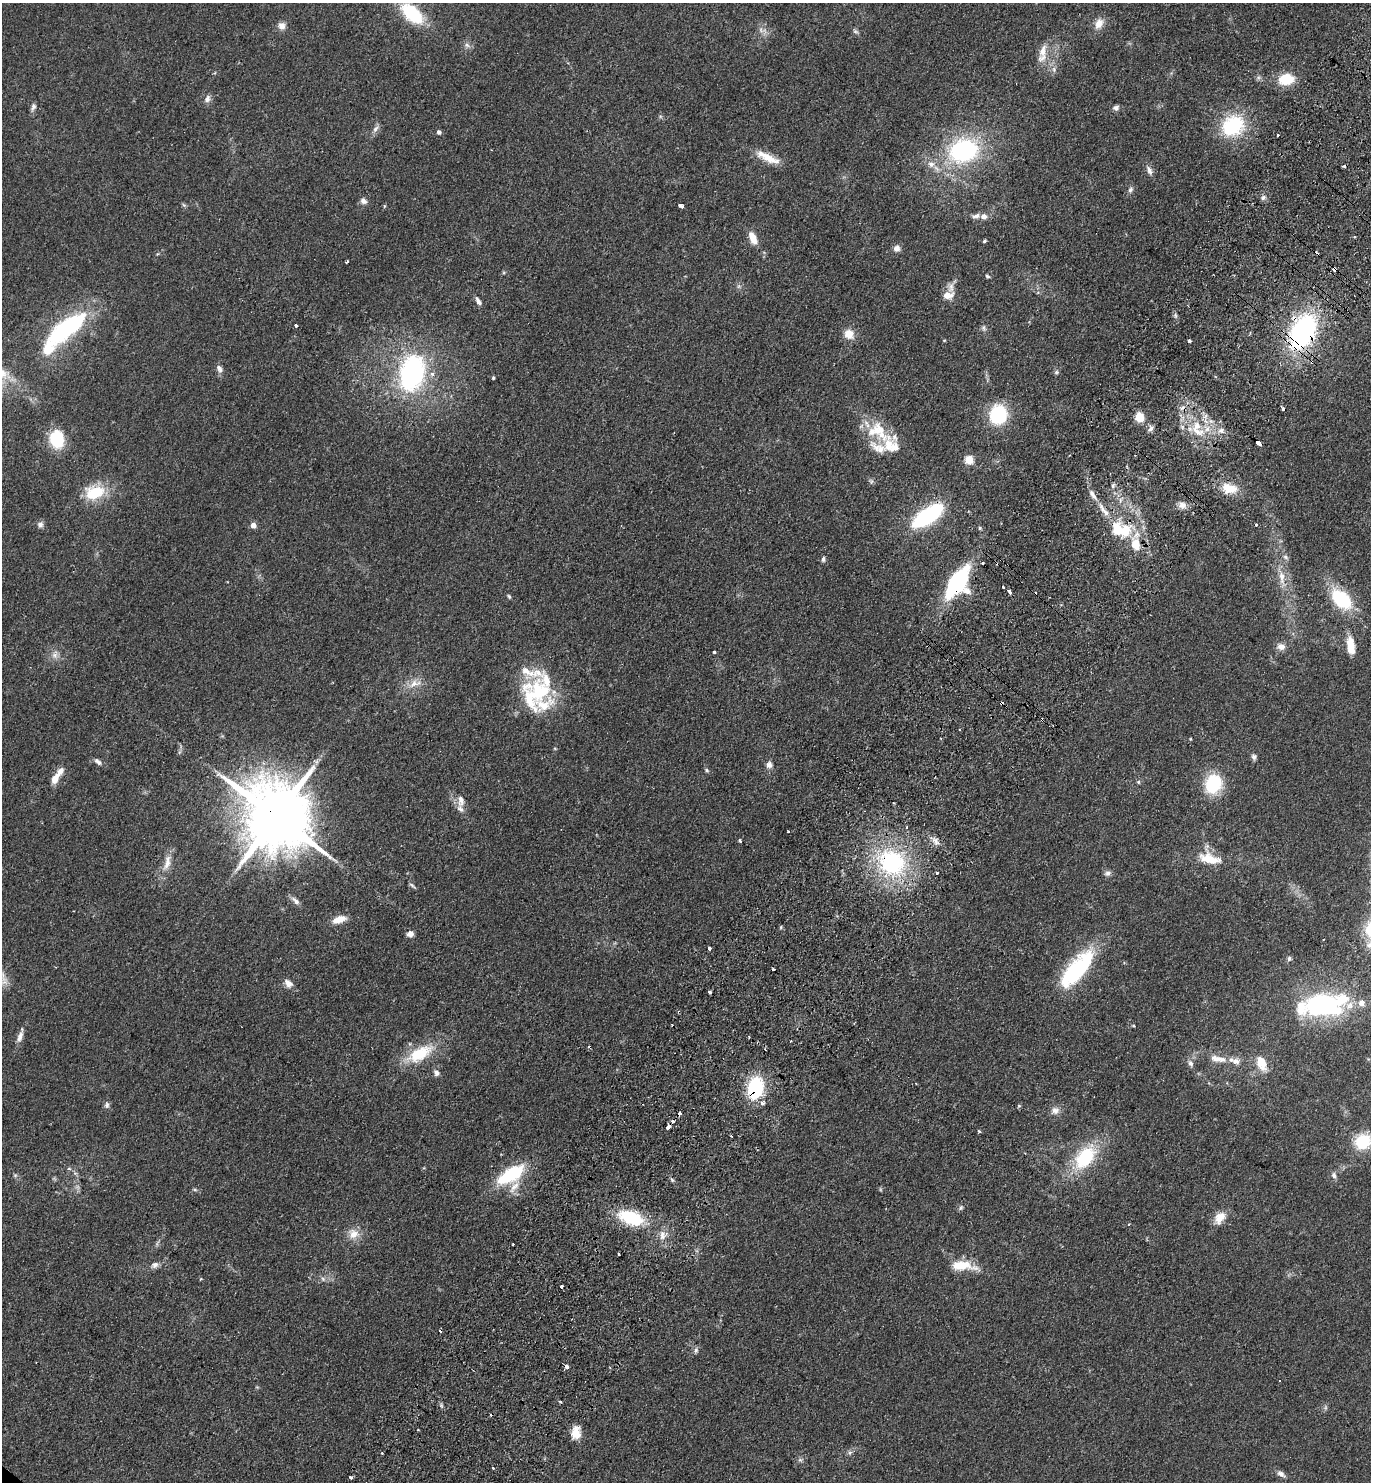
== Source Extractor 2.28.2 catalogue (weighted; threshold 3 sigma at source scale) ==
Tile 10 of 4 x 4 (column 2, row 3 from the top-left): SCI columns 1571-2939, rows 1517-2996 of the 6020 x 5993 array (HDU 1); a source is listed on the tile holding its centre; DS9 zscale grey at full resolution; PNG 1373 x 1484 px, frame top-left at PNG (2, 3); no overlay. Shown black and unused: <1% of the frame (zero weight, under 2 of 3 exposures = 3% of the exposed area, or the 3 px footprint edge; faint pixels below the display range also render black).
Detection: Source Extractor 2.28.2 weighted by HDU 2 'WHT'; one run over the whole footprint, this tile lists its part. Background 0.0949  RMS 0.009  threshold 0.0403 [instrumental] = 3 sigma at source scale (4.5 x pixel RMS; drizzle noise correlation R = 1.50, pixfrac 1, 0.05/0.05 arcsec/px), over >= 5 px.
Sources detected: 198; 3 inside a brighter object's white glare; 15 cosmic-ray / hot-pixel residue — not listed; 21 inside a brighter listed object's ellipse — not listed separately; the other 159 listed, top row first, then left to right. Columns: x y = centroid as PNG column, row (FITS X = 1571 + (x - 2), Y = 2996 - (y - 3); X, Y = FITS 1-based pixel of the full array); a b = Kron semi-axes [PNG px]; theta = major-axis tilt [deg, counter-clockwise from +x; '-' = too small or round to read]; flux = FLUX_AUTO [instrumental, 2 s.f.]
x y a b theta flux
412 13 27 14 -41 46
1099 24 14 10 62 8.2
282 26 9 8 - 5.3
761 30 8 4 -89 2.4
855 31 7 5 -18 1.8
467 45 7 6 - 2.6
1043 51 20 10 77 10
1054 69 8 4 90 2.2
1286 79 15 11 7 25
207 99 11 8 67 3.8
33 107 9 6 71 2.7
1116 108 8 6 23 2.7
1233 126 26 21 35 56
375 129 11 6 55 3.5
439 132 5 5 - 2.3
1278 134 3 3 - 3.4
963 150 29 22 20 110
768 158 30 10 -23 16
931 164 10 8 -3 5.7
1149 170 14 7 -65 4
1130 190 8 6 59 2.6
1263 197 7 5 50 2.3
363 201 9 7 -24 3.6
184 205 6 5 - 1.3
681 206 5 3 - 4.5
976 216 12 6 16 3.7
984 216 7 7 - 4.7
753 238 16 8 -66 10
984 241 5 3 - 1.2
897 248 7 6 - 5.2
347 262 4 2 - 1.3
1334 269 4 3 - 30
987 276 6 5 - 1.3
948 295 14 9 7 7.8
478 301 10 5 -55 3.4
1175 315 6 4 -72 1.7
296 325 3 3 - 8.9
984 328 7 4 -89 1.7
66 329 44 15 38 120
1303 332 37 23 61 140
849 334 11 10 - 11
944 341 4 3 - 0.74
1312 362 4 4 - 1.5
219 369 11 7 -63 3.5
1056 372 7 5 22 1.5
412 373 34 23 76 140
493 378 4 3 - 1.1
998 414 14 13 - 66
1139 417 6 5 - 30
1151 429 8 5 50 2.9
879 430 27 17 -61 27
1221 431 8 7 - 3.3
1197 432 23 10 -12 15
57 439 19 14 -77 32
1258 443 5 3 - 48
969 459 5 5 - 39
871 481 8 5 -66 1.7
1113 486 6 4 -73 1.5
1229 489 18 12 -6 17
94 492 25 17 12 30
1182 505 10 8 -27 5.1
1104 510 27 6 -54 9.3
928 515 30 12 34 95
40 524 8 7 - 2.9
253 525 5 4 - 8.3
1256 525 3 3 - 2.8
980 528 5 4 - 1.2
1125 531 16 13 63 24
1135 544 18 11 -70 15
1285 557 8 5 -28 2.2
823 559 7 4 76 1.9
982 563 3 3 - 1.6
1282 577 18 8 -88 9.3
957 582 32 16 58 92
1003 587 3 2 - 1.2
1009 592 4 3 - 6
509 596 6 4 -63 1.2
1341 599 25 16 -41 50
1351 646 22 9 -81 15
1281 647 12 9 -15 5.2
714 652 3 3 - 4.5
55 655 12 7 65 4.7
546 680 35 21 -72 29
415 683 19 10 17 9.9
530 698 46 19 -78 39
1190 739 3 3 - 0.8
1254 757 8 6 -76 2.4
98 762 12 6 -38 3.3
769 765 9 8 - 3.9
707 770 6 4 -61 1.3
55 778 15 9 59 8.5
1138 782 5 5 - 1.2
1213 784 20 17 64 44
461 801 18 9 -89 7.4
276 816 20 16 -44 9100
907 827 4 2 - 1.1
788 831 3 2 - 0.65
740 841 3 3 - 2.2
935 841 13 6 -36 4.9
1210 859 25 10 -13 21
167 862 25 9 76 10
892 863 33 27 -38 110
937 873 3 3 - 1
1108 873 9 7 24 2.9
412 885 11 3 -42 1.6
295 901 13 6 -44 3.9
339 919 16 8 19 10
410 934 6 5 - 6.2
1369 945 12 10 24 6.9
709 949 3 3 - 3
1289 959 7 5 75 1.8
773 969 3 3 - 1.8
1076 970 34 19 78 54
288 983 11 7 -46 5.8
710 992 3 3 - 6.9
1324 1005 43 22 6 140
672 1025 2 2 - 0.64
1133 1026 4 4 - 0.79
20 1037 15 6 69 4.8
791 1041 3 2 - 0.69
420 1054 38 17 29 35
1218 1059 27 9 -11 13
1190 1063 9 6 -63 3
1262 1063 20 12 -69 13
436 1073 9 7 -59 3.3
755 1088 18 13 79 67
762 1103 5 4 - 4.9
107 1105 9 6 84 2.4
1019 1106 6 4 0 0.93
1055 1111 11 9 31 5.1
668 1126 5 3 - 5.3
979 1131 4 3 - 1.4
1363 1141 17 15 34 34
1085 1157 29 17 52 52
69 1169 4 4 - 1.5
15 1175 6 4 -18 1.3
510 1175 26 12 32 59
1334 1175 9 6 -82 3
514 1187 21 8 52 9.2
195 1190 6 4 -19 1.2
961 1208 7 5 68 1.6
631 1218 26 13 -20 47
1220 1218 18 11 57 11
353 1234 15 14 - 10
662 1235 13 6 90 5.5
155 1265 9 7 31 3.7
961 1265 31 11 -9 22
201 1279 4 4 - 0.78
323 1279 6 5 - 1.8
561 1286 3 3 - 5.7
696 1350 7 6 - 2.1
566 1366 3 3 - 58
576 1432 15 10 -85 11
850 1452 6 4 19 1.6
382 1453 3 2 - 1.6
800 1460 7 4 0 1.7
493 1468 3 3 - 4.6
1281 1474 12 6 -33 3.8
350 1477 3 3 - 2.4
Overlapping masked pixels (flux is a lower limit): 11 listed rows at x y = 1334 269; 1303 332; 1312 362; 1258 443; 1104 510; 957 582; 276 816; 892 863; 755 1088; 668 1126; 631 1218
Isophote crosses this tile's border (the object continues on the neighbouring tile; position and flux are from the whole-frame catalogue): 2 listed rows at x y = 1369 945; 1363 1141